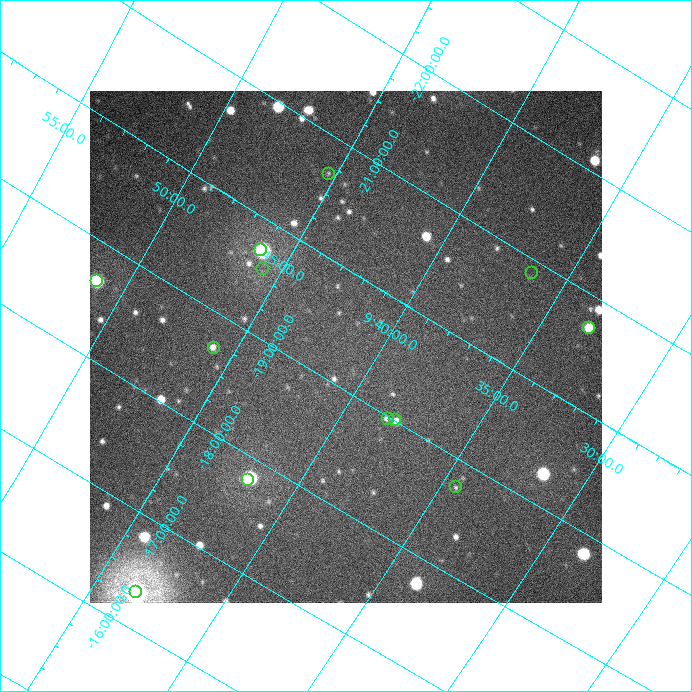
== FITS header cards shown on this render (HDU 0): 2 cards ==
NAXIS1  =                  512
NAXIS2  =                  512

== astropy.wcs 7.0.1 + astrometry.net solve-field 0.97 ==
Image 512 x 512 px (HDU 0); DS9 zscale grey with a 90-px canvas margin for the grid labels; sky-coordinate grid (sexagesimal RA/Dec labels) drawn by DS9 from the SOLVED WCS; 12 Tycho-2 reference stars matched to detected sources circled (green)
Header WCS: none
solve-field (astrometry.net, Tycho-2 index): SOLVED blind (the file carries no WCS)
Solved WCS: RA---TAN-SIP/DEC--TAN-SIP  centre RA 09:41:16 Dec -19:22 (145.32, -19.36 deg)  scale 34.3 arcsec/px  FOV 293.0' x 291.1'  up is +149 deg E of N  parity flipped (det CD > 0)
(file carries no celestial WCS; the grid is the blind solution)
Tycho-2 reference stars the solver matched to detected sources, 12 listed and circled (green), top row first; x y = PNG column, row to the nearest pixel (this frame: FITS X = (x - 90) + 1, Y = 512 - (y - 91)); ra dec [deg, ICRS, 3 dp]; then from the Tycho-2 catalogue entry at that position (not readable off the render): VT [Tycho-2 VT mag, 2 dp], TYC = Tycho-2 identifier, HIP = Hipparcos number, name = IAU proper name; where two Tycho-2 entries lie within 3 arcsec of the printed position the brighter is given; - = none
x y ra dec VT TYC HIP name
329 174 146.313 -20.672 8.35 6056-914-1 47856 -
261 250 146.529 -19.728 7.08 6052-1019-1 47938 -
263 269 146.415 -19.581 8.57 6052-1023-1 - -
532 273 144.083 -20.887 8.44 6055-647-1 47139 -
97 281 147.783 -18.659 7.43 6048-1429-1 48334 -
589 328 143.307 -20.717 8.74 6042-246-1 - -
214 348 146.449 -18.700 8.08 6048-1294-1 47905 -
388 419 144.572 -18.983 8.08 6051-422-1 47294 -
395 420 144.502 -19.009 7.53 6051-1144-1 47265 -
248 480 145.460 -17.800 8.33 6047-525-1 - -
456 487 143.603 -18.752 8.49 6038-508-1 46972 -
136 592 145.827 -16.328 8.10 6043-138-1 47679 -